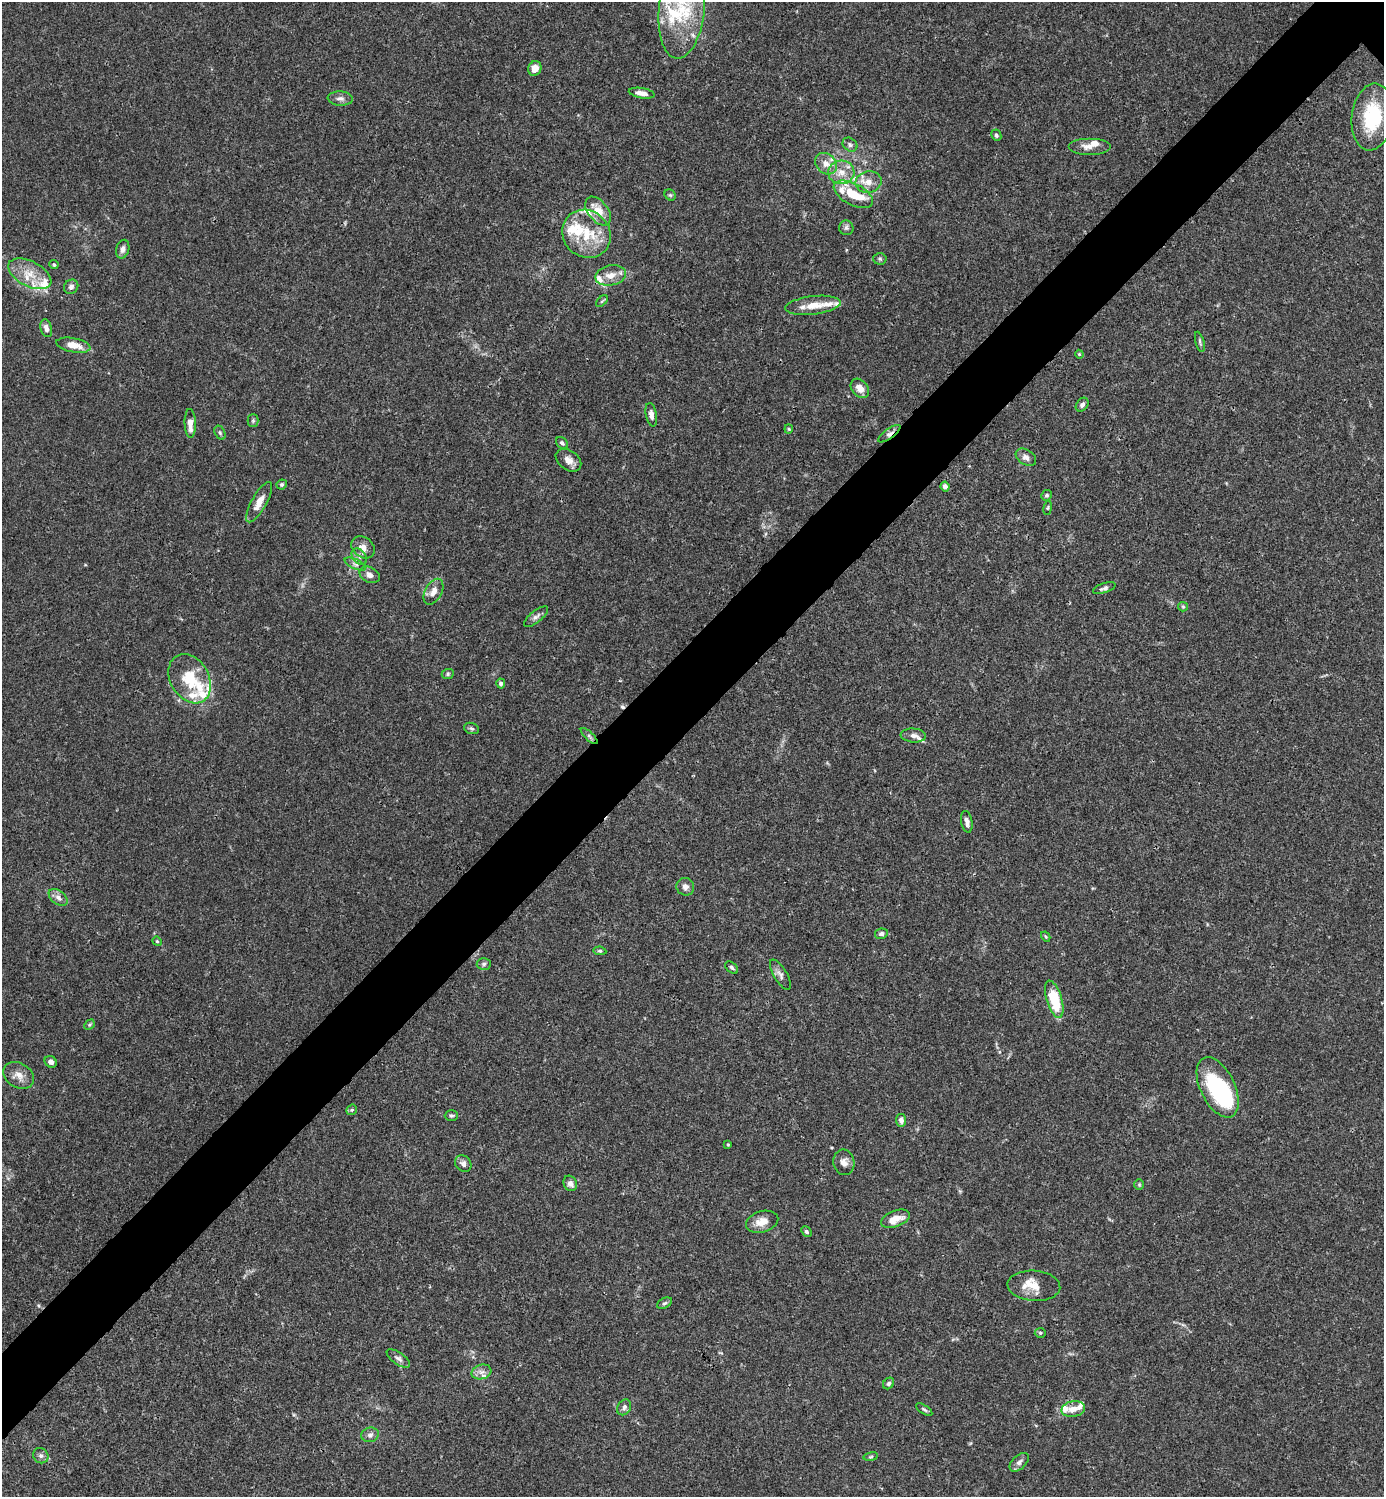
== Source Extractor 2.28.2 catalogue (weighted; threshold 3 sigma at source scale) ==
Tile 7 of 4 x 4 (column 3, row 2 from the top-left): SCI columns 3062-4443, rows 2990-4484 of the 5981 x 5982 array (HDU 1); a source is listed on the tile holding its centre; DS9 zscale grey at full resolution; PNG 1386 x 1499 px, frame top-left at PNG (2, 2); each listed source drawn as its Kron ellipse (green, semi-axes under 4 px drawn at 4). Shown black and unused: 6% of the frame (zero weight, under 3 of 4 exposures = <1% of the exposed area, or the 3 px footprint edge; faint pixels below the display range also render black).
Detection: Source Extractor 2.28.2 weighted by HDU 2 'WHT'; one run over the whole footprint, this tile lists its part. Background 0.0149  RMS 0.0021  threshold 0.00953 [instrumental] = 3 sigma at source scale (4.5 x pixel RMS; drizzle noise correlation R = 1.50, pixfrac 1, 0.05/0.05 arcsec/px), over >= 5 px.
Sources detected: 118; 1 inside a brighter object's white glare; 1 cosmic-ray / hot-pixel residue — neither listed nor drawn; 19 inside a brighter listed object's ellipse — not listed separately; the other 97 listed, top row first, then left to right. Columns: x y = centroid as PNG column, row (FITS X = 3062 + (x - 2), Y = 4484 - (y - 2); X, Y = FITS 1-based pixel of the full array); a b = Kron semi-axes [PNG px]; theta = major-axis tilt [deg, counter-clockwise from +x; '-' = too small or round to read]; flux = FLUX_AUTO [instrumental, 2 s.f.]
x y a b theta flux
682 9 50 23 84 15
535 68 7 6 - 1.6
642 93 13 5 -9 1.4
340 99 12 7 -4 1
1372 117 33 20 83 13
996 135 6 5 - 0.43
850 145 8 6 -40 0.6
1090 146 21 8 0 1.9
826 164 12 9 -43 2
841 172 13 12 - 2.7
868 182 13 11 12 2.1
853 194 21 10 -28 5
670 195 6 5 - 0.35
598 211 16 10 -52 3.6
846 228 7 7 - 0.55
586 234 25 23 -43 8.6
123 249 9 6 75 0.88
880 259 7 5 -3 0.41
54 265 5 4 - 0.37
30 274 23 12 -28 4.1
611 275 15 10 11 2.4
71 287 7 6 - 0.75
602 301 7 4 44 0.32
813 305 28 9 7 3.5
46 328 9 5 -73 1
1200 342 10 3 -75 0.41
73 345 17 7 -11 3
1079 354 4 3 - 0.22
860 388 11 8 -49 1.8
1082 405 7 5 50 0.62
651 415 12 5 -79 1
253 420 6 5 - 0.34
190 423 14 5 -88 2.1
789 429 4 4 - 0.23
220 433 7 5 -63 0.41
889 434 13 5 36 0.79
562 443 7 5 -44 0.5
1026 457 11 7 -33 0.98
568 460 14 9 -35 1.6
282 484 5 4 - 0.35
945 486 5 4 - 0.93
1047 495 5 5 - 0.41
259 502 23 7 60 2.4
1048 508 7 3 81 0.27
363 547 12 10 -39 1.5
359 557 9 6 -50 0.74
355 564 11 5 -26 0.65
370 575 10 7 -25 1.1
1104 588 12 5 19 0.67
433 592 14 8 61 1.6
1183 607 5 4 - 0.27
536 617 15 6 39 0.78
448 674 6 5 - 0.34
190 679 26 19 -60 7.9
501 684 5 4 - 0.56
472 728 7 5 -18 0.45
913 735 13 7 -5 1.3
589 736 11 4 -44 0.52
967 822 11 5 -79 1
685 887 9 8 - 1
58 897 11 6 -39 0.95
881 934 6 5 - 0.64
1046 937 5 3 - 0.24
157 941 5 4 - 0.26
600 951 6 4 -9 0.36
484 964 7 6 - 0.46
732 968 7 5 -40 0.44
780 975 17 6 -59 0.99
1054 999 19 7 -73 8.7
89 1025 6 4 46 0.31
51 1062 6 5 - 0.83
18 1075 16 12 -30 2.1
1218 1087 32 17 -64 21
352 1110 6 5 - 0.34
451 1115 6 5 - 0.36
901 1120 6 5 - 0.96
728 1144 4 3 - 0.19
844 1162 13 10 -79 1.4
463 1164 9 7 -45 0.92
570 1183 8 6 -64 0.99
1139 1185 5 5 - 0.28
895 1219 15 8 22 2.5
762 1222 16 10 16 2.5
806 1232 6 4 -47 0.44
1034 1286 26 15 -4 3.3
664 1303 8 5 27 0.41
1040 1333 5 5 - 0.29
398 1359 13 6 -34 0.79
481 1372 10 7 15 1.1
889 1383 6 5 - 0.47
624 1407 8 6 58 0.67
1073 1409 12 7 13 1.7
924 1410 9 4 -32 0.37
370 1435 9 7 15 0.78
41 1456 8 7 - 0.65
871 1457 7 3 9 0.27
1019 1462 11 6 42 0.85
Overlapping masked pixels (flux is a lower limit): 1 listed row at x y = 889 434
Isophote crosses this tile's border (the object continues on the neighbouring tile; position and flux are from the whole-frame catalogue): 1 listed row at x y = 682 9